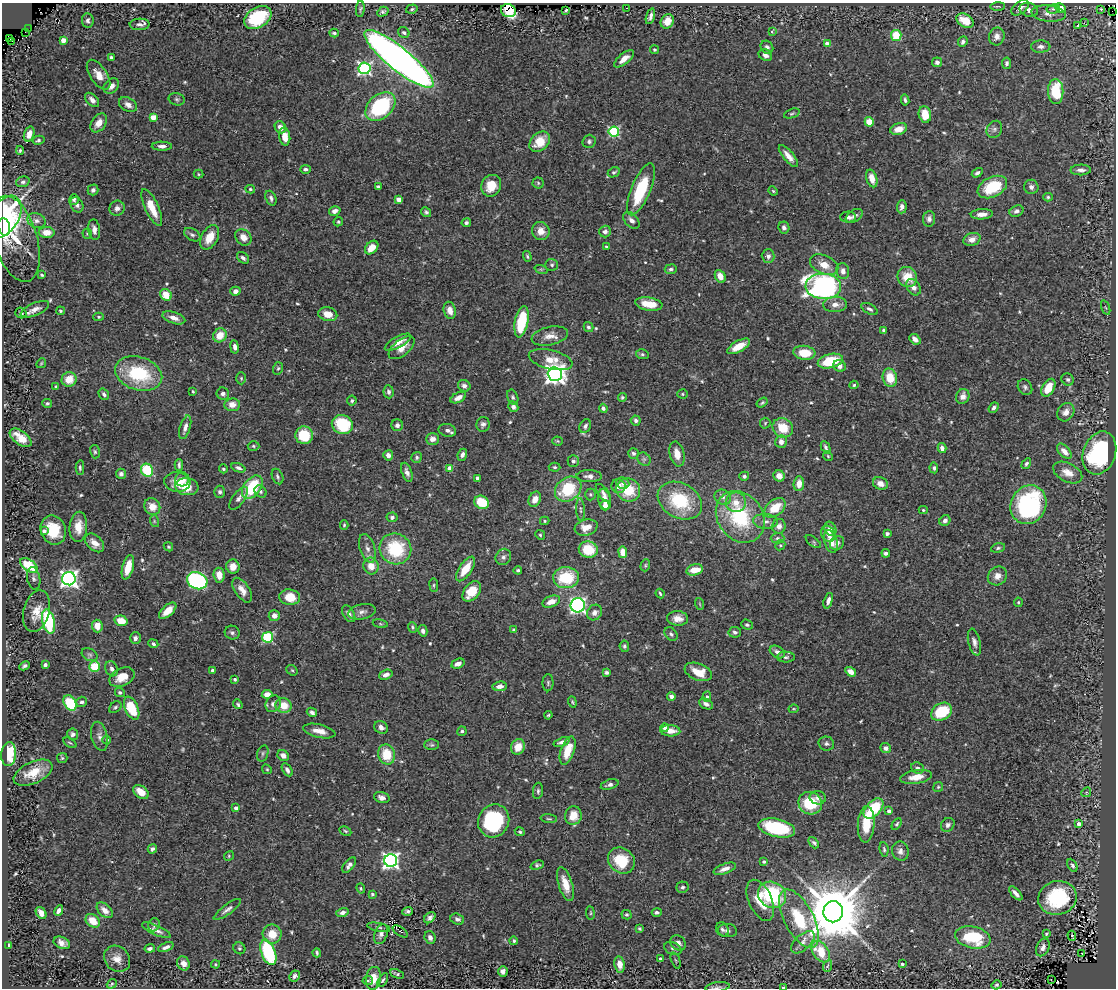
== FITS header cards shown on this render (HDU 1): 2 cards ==
NAXIS1  =                 1114
NAXIS2  =                  986

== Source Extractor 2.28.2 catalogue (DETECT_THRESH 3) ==
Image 1114 x 986 px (HDU 1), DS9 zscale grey, 1 PNG px = 1 image px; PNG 1118 x 990 px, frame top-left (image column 1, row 986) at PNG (2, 3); each listed source drawn as its Kron ellipse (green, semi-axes under 4 px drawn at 4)
Background 0.431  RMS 0.026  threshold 0.0766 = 3 sigma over >= 5 px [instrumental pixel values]
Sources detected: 581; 4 with non-positive FLUX_AUTO (blend fragments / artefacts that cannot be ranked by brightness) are neither listed nor drawn; of the other 577, the 500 brightest by FLUX_AUTO listed and drawn (77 fainter detections omitted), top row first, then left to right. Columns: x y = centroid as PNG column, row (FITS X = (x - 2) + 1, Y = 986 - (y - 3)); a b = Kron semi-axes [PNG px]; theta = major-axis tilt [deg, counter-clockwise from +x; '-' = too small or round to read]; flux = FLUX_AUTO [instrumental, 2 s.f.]
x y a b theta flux
998 6 7 3 1 2.2
627 8 3 2 - 2.5
1020 8 10 6 38 7.2
1061 8 5 4 - 18
360 9 8 4 86 3
412 9 6 4 18 2.9
1053 9 7 4 9 3.1
565 10 3 2 - 2.9
1029 10 9 7 -15 7.8
1101 10 3 2 - 2.9
508 11 7 6 - 100
1112 11 2 2 - 100
383 12 6 4 30 3.9
1049 13 17 8 -6 14
650 16 8 4 73 5.9
258 18 15 10 32 110
88 21 7 6 - 5.4
667 21 7 6 - 23
965 21 9 6 -31 37
1084 23 3 2 - 270
140 24 10 6 2 7.8
1078 25 3 3 - 40
29 29 3 2 - 3.8
25 32 2 2 - 2.5
404 32 6 5 - 3.8
772 32 4 3 - 5.9
334 33 4 3 - 2.9
896 35 5 5 - 47
997 36 9 8 - 10
10 38 3 2 - 78
63 40 4 4 - 20
12 41 3 2 - 40
963 42 5 4 - 6.5
827 44 4 4 - 18
767 47 7 6 - 5.3
1041 47 10 6 3 7.7
654 50 4 4 - 2.5
765 55 7 5 -35 7.4
111 57 4 4 - 3.3
399 59 43 11 -39 1500
624 59 12 5 38 14
937 62 5 5 - 6.8
1007 63 6 4 78 4.4
365 68 6 6 - 370
98 75 17 8 -56 18
111 86 8 6 41 9.9
1056 91 12 7 -89 78
177 99 8 6 -15 4
92 100 8 5 -46 8.3
905 100 6 3 -83 3.2
128 105 10 6 -30 10
380 107 17 11 41 150
792 113 8 4 18 2.9
925 114 8 6 -79 27
153 117 4 4 - 32
869 122 5 4 - 28
99 123 10 7 55 19
280 127 6 5 - 14
899 129 8 5 17 19
994 129 9 7 55 5.9
614 132 5 5 - 170
29 134 8 5 72 14
285 137 9 5 -80 25
38 140 6 4 13 3.3
589 141 6 6 - 4.2
540 142 12 8 44 35
162 146 10 4 -1 6.8
20 151 4 3 - 2.7
788 156 14 5 -50 13
306 169 5 4 - 5.2
1081 170 10 5 1 7.3
614 172 6 4 26 3.5
977 173 6 4 32 4.2
198 174 5 4 - 2.2
872 178 9 5 -74 19
23 182 7 5 18 4.2
538 183 5 5 - 2.6
491 186 11 9 64 34
378 187 4 3 - 2.9
992 187 16 10 26 73
1031 187 7 7 - 5.6
250 189 5 4 - 2.8
641 189 28 9 67 100
93 190 5 5 - 5.3
773 191 5 4 - 2.2
1048 197 5 4 - 2.7
271 198 8 5 -69 5.3
399 199 4 4 - 18
74 200 5 5 - 3.6
77 205 8 6 -64 7
902 207 7 5 85 7.4
117 208 8 7 - 8.7
152 208 20 6 -65 35
335 211 6 4 17 8.4
1016 211 7 5 25 6.4
426 212 5 4 - 3.8
982 214 11 5 4 12
854 216 9 5 34 6.7
4 217 23 14 57 240
848 217 8 5 1 6.7
929 219 8 6 85 7
631 220 10 6 -48 8
36 221 9 7 -19 7.9
338 222 5 4 - 2.7
466 223 4 4 - 4.7
4 227 9 6 -76 110
784 228 6 5 - 5.6
94 230 10 6 -83 9.3
541 231 9 8 - 18
605 231 6 6 - 7.4
47 232 8 5 0 18
87 234 5 4 - 2.6
192 235 9 6 -30 4.4
210 237 13 8 61 30
243 237 9 7 -46 15
15 239 44 22 -73 65
972 239 9 6 17 11
372 247 8 5 45 25
606 247 4 3 - 2.5
527 256 5 4 - 2.3
768 256 7 6 - 6.4
243 258 7 5 -43 5.4
552 265 6 6 - 3.3
824 265 15 9 -24 22
541 269 7 4 -18 2.5
671 269 6 5 - 3.9
843 271 8 6 -79 9.4
42 275 4 3 - 2.3
720 276 7 5 -63 14
907 277 10 9 - 35
823 286 18 12 -3 580
913 287 9 6 -57 10
235 291 5 4 - 7.7
166 295 6 5 - 30
649 304 14 6 -9 33
835 304 12 7 3 12
1106 308 7 3 -71 2.4
35 309 15 6 24 11
869 309 9 5 -30 5.1
450 310 8 6 -77 14
60 311 4 4 - 2.5
21 313 6 5 - 4.1
328 314 9 7 -13 20
99 317 5 4 - 2.3
174 318 12 5 -18 13
522 322 16 6 79 91
588 327 5 5 - 3.3
884 331 4 3 - 3.7
220 335 7 6 - 28
550 336 18 9 12 17
915 339 6 4 -42 11
398 342 14 5 28 15
739 346 12 5 29 28
235 347 7 4 -81 6.5
402 348 15 8 39 18
804 353 11 7 -6 44
642 354 6 5 - 3.2
551 360 22 9 -14 32
830 361 13 7 14 69
41 363 5 4 - 2
839 366 6 5 - 8.6
278 368 6 5 - 2.8
139 374 24 16 -17 110
555 374 7 6 - 1200
241 378 6 5 - 2.4
890 378 9 7 -76 34
69 379 7 7 - 28
1068 379 6 6 - 4.5
854 385 4 4 - 2.6
464 386 6 5 - 6
56 387 3 3 - 3.4
1025 387 8 6 -55 4.7
1048 388 10 6 59 32
193 391 3 3 - 2.1
389 392 6 5 - 5
104 394 6 5 - 4.7
223 394 6 6 - 6.2
682 394 5 4 - 2.1
963 396 7 6 - 11
513 397 8 5 -68 3.6
622 397 4 4 - 2.4
458 398 8 5 27 11
352 401 5 5 - 3.3
47 403 5 4 - 3.3
762 403 6 4 36 2.8
232 405 8 6 6 15
513 407 5 5 - 7.1
603 408 4 4 - 4.1
994 408 6 4 51 5.3
1066 412 10 8 54 13
636 420 5 5 - 5
765 423 5 5 - 2.2
483 424 7 6 - 5.3
342 425 11 9 -22 80
397 425 6 5 - 6.5
585 426 7 5 61 4.2
185 427 12 5 73 8.7
783 428 10 9 - 42
447 430 9 6 -13 7.1
304 435 9 8 - 53
21 438 12 6 -36 27
432 439 6 6 - 11
558 441 5 4 - 2
781 442 6 6 - 9.8
253 446 6 4 -3 2.8
826 447 6 4 -64 4.5
942 448 5 4 - 8.2
1064 451 9 5 -46 13
95 452 7 5 -75 3.1
633 453 5 5 - 4.3
1099 453 22 16 71 240
677 454 13 7 -77 17
388 455 5 5 - 9.7
462 455 6 4 67 6.3
828 456 5 4 - 2.1
417 457 5 5 - 3.1
644 459 7 6 - 4.5
573 461 6 5 - 5.4
1026 464 6 4 57 3.9
179 465 6 3 87 3.4
555 467 6 4 -3 2.8
80 468 7 4 -89 3
238 468 7 4 -20 5.3
450 468 4 4 - 25
934 468 5 4 - 4
223 469 4 4 - 2.7
147 470 7 6 - 94
407 472 10 5 -70 7.9
1068 472 16 9 -27 18
121 474 5 5 - 5.1
277 476 8 5 -67 4.1
589 476 12 6 -1 8
744 476 5 4 - 4.1
779 476 6 5 - 14
477 478 4 3 - 7.2
182 479 7 7 - 11
177 482 13 10 -7 21
623 483 6 5 - 5.2
880 483 7 6 - 13
799 484 7 5 84 19
618 486 7 6 - 11
187 487 11 8 -7 37
252 487 13 8 53 84
568 489 14 11 39 80
628 490 12 11 - 53
260 491 6 5 - 4.3
220 492 6 5 - 4.9
603 493 11 5 -52 5.7
590 494 6 5 - 2.7
723 497 8 7 - 7.8
239 498 13 6 54 7.2
535 499 8 6 65 15
605 500 10 6 -75 16
680 501 23 17 -29 100
482 502 8 6 -31 52
736 502 10 10 - 23
605 505 5 4 - 8.5
1028 505 20 17 62 230
152 507 8 7 - 20
775 508 12 8 39 43
580 510 11 4 -87 4.3
923 510 4 4 - 2.3
392 517 5 5 - 4.2
740 517 27 22 -54 140
945 520 6 5 - 6.7
154 521 6 3 -72 2.2
545 521 4 4 - 2.4
765 521 12 7 -5 10
344 525 5 3 - 2.1
779 526 7 6 - 10
78 527 15 9 86 26
586 527 11 8 17 19
830 529 7 5 -63 15
53 530 15 12 -69 53
44 531 4 4 - 4.9
828 534 8 7 - 10
887 534 4 3 - 4.2
540 535 5 4 - 2.8
777 538 7 5 0 4.2
831 541 11 6 -73 21
813 542 9 4 -37 3.3
95 543 11 7 -43 16
837 543 8 6 43 7.9
780 545 5 5 - 2.6
168 547 5 4 - 2.1
367 548 15 7 -72 11
998 548 7 4 16 3.1
395 549 16 15 - 100
588 550 9 8 - 53
623 552 6 4 -82 19
886 553 4 3 - 6.1
503 557 8 7 - 6.2
29 565 10 5 -35 62
645 565 6 4 71 2.5
371 566 8 7 - 21
128 567 12 5 75 33
233 567 7 6 - 19
465 569 14 6 56 33
518 570 4 3 - 2.8
695 570 8 5 14 29
219 575 7 5 -85 19
997 576 10 9 - 13
34 578 11 6 -78 5.9
566 578 13 10 2 77
69 579 6 6 - 920
197 581 10 8 -24 290
434 585 7 3 -83 2.3
242 590 14 7 -56 15
472 591 11 7 52 42
660 594 5 3 - 2.4
290 597 10 8 -7 33
828 601 8 4 72 8.4
551 602 9 5 21 16
1018 602 5 4 - 2.6
700 604 6 3 -71 2
578 605 7 7 - 410
36 611 21 13 75 28
168 611 10 5 42 20
362 612 14 7 11 8.9
594 613 8 7 - 8.5
349 614 9 5 -58 8
274 616 5 5 - 9.6
678 618 10 7 -3 14
121 621 6 5 - 28
49 622 12 6 -77 150
380 624 8 4 -9 2.4
747 625 6 5 - 3.3
97 626 6 5 - 18
412 627 5 4 - 3.1
514 630 4 3 - 2.1
423 631 6 4 -76 5.8
735 632 6 5 - 5.4
232 633 7 7 - 4.7
671 634 8 5 -46 4.7
268 637 5 5 - 170
135 638 6 5 - 7.3
974 642 14 6 -76 8
153 644 5 4 - 4.8
624 646 6 4 -81 3.6
777 652 8 5 -31 7.2
90 655 8 6 -30 4.1
786 657 9 5 0 4.1
458 664 7 4 22 9.6
45 665 4 4 - 4.1
24 666 5 3 - 4
95 667 5 5 - 51
112 669 8 6 -66 6.3
212 670 4 3 - 2.9
292 670 6 5 - 2.6
606 672 4 4 - 3.9
698 672 14 8 -21 28
851 672 5 4 - 15
386 675 7 4 20 7
122 677 13 9 26 25
235 679 4 4 - 3.4
548 683 8 5 90 3.6
500 686 7 4 7 11
120 692 5 4 - 3.4
267 694 5 4 - 13
671 696 4 4 - 7.2
707 696 5 4 - 3.2
82 702 5 5 - 4.9
572 702 5 3 - 2.1
70 703 8 5 -57 90
238 704 5 4 - 3
273 704 9 7 59 8.9
706 704 7 5 -25 6.5
284 705 8 7 - 27
115 707 7 5 43 3.3
132 708 12 6 -66 64
793 709 5 4 - 2
312 712 5 4 - 6.1
942 712 11 8 31 65
548 715 4 3 - 2.2
381 727 7 6 - 7.9
665 727 4 4 - 11
319 731 16 6 -13 17
462 731 5 4 - 3.6
670 731 10 5 -3 17
73 734 6 5 - 4.3
99 736 15 8 -77 9.2
107 740 4 4 - 4.5
562 742 8 4 20 6.8
70 743 7 3 -29 2.1
826 744 8 7 - 5.1
432 745 7 5 0 3.2
518 747 8 6 62 24
886 748 5 5 - 7.1
568 751 15 7 71 37
263 753 8 5 72 3.7
9 754 12 7 87 89
387 754 10 8 -75 46
283 755 6 5 - 9.9
62 758 5 5 - 2.3
918 768 7 5 -22 6.4
267 769 5 4 - 2.1
287 770 7 4 -59 5.8
33 773 21 10 25 34
916 777 16 6 10 21
610 784 9 5 17 5.9
938 787 5 4 - 2.3
538 791 8 5 83 3.7
141 792 8 6 -37 24
1086 792 5 4 - 2.2
382 798 8 5 -17 8.5
818 798 8 6 -11 6.7
810 803 12 11 - 68
236 808 4 3 - 7.9
874 808 12 7 47 87
889 811 4 3 - 9.8
573 816 9 8 - 27
549 819 8 3 -5 2.4
494 821 17 15 62 180
866 824 18 8 86 46
897 824 6 4 58 2.7
1079 824 4 3 - 9.4
948 825 7 6 - 5.7
777 828 19 9 -12 130
345 831 6 4 -27 2.6
520 832 5 4 - 2.7
814 843 6 4 -49 3.4
152 849 5 4 - 4.7
884 849 7 4 -82 3.1
900 851 10 8 -72 8
229 856 5 4 - 2.3
391 861 6 6 - 630
621 861 14 12 -42 59
764 862 3 3 - 3.5
349 865 9 5 52 8.3
537 865 7 4 19 3.5
1072 865 7 4 -62 3.7
725 869 12 5 20 10
565 884 18 7 -73 24
682 887 6 6 - 3.7
361 889 5 4 - 2.8
1016 893 9 4 -47 7.3
372 894 3 3 - 2.4
772 895 15 12 -30 140
1057 898 19 17 16 120
760 900 22 11 -66 41
227 909 16 5 37 7
105 910 9 6 -43 12
59 911 5 3 - 8.4
407 911 5 3 - 3.8
657 912 5 3 - 4.2
833 912 11 10 - 17000
41 913 6 4 -55 11
342 913 6 4 15 6.6
590 913 7 3 -83 2.1
627 915 5 4 - 3.2
430 918 6 4 44 5.6
457 919 7 5 -19 5.5
799 919 32 14 -62 83
93 921 8 6 -42 29
154 925 7 5 69 4.1
379 927 11 3 -11 3.5
639 929 4 3 - 2.4
722 929 7 6 - 4.6
156 930 16 5 -24 8.7
400 931 8 2 -34 2.9
727 931 9 6 -6 5.7
272 934 9 9 - 31
381 934 10 6 69 7.1
1046 934 4 3 - 2.5
1072 936 5 2 - 3.1
430 937 7 5 -71 7.4
973 937 18 11 -12 87
514 941 4 4 - 3.2
803 942 14 7 42 12
62 943 8 5 -24 9.4
678 943 8 7 - 7.8
9 945 4 3 - 3.8
166 947 8 4 23 6.3
1043 947 9 6 64 7.5
150 948 5 4 - 5.4
239 948 6 5 - 3.6
673 948 9 6 -23 5.2
268 952 13 7 -70 130
821 952 12 7 -56 45
317 953 4 3 - 2.7
1082 953 3 2 - 2.6
117 959 14 12 -44 16
660 959 4 3 - 3.4
676 960 8 3 -68 2.2
183 963 7 6 - 9.9
216 964 4 3 - 2.1
620 964 8 5 -81 18
902 964 3 3 - 2.3
827 966 6 4 69 2.6
503 971 5 5 - 8.9
397 974 7 3 -22 3.1
295 976 6 5 - 5.6
373 978 11 7 81 23
383 980 7 4 59 3.4
1051 980 3 2 - 3.6
368 981 5 4 - 2.9
112 984 5 3 - 2.1
996 985 5 4 - 2.7
718 987 12 4 8 4.7
783 987 3 2 - 4.2
At the frame edge (FLAGS 8, measured only in part): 2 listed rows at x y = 718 987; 783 987
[77 fainter detections neither listed nor drawn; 4 non-positive-flux detections neither listed nor drawn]